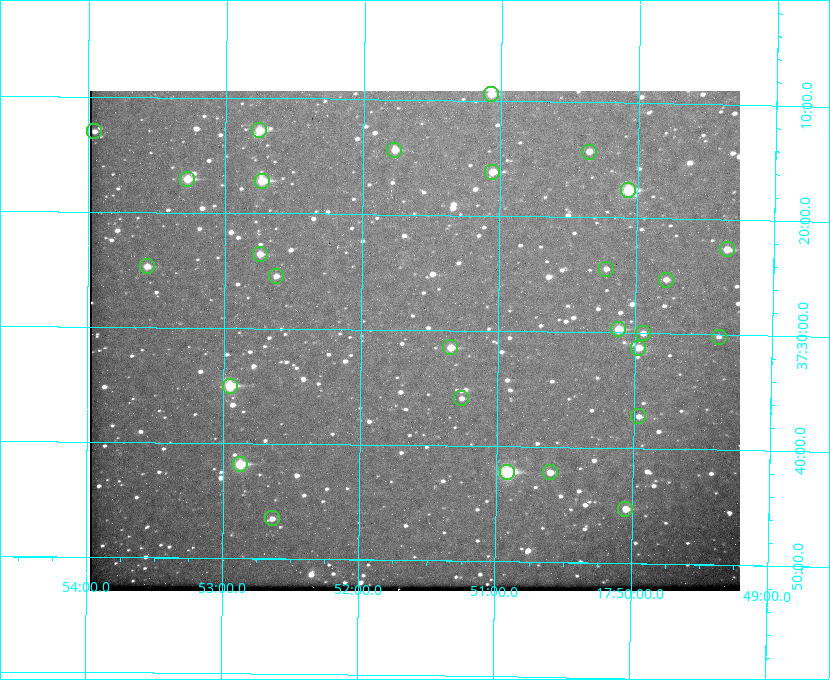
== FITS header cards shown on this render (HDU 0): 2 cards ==
NAXIS1  =                  650 / Width of table row in bytes
NAXIS2  =                  500 / Number of rows in table

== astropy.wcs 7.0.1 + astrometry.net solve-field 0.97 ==
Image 650 x 500 px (HDU 0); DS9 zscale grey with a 90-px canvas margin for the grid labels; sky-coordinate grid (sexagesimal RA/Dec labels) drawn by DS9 from the SOLVED WCS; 28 Tycho-2 reference stars matched to detected sources circled (green)
Header WCS: none
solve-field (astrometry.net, Tycho-2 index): SOLVED blind (the file carries no WCS)
Solved WCS: RA---TAN-SIP/DEC--TAN-SIP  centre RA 17:51:37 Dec +37:31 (267.90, +37.52 deg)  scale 5.21 arcsec/px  FOV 56.5' x 43.5'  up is +179 deg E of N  parity flipped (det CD > 0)
(file carries no celestial WCS; the grid is the blind solution)
Tycho-2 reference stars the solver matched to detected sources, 28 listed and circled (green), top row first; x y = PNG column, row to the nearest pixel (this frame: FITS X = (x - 90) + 1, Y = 500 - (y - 91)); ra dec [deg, ICRS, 3 dp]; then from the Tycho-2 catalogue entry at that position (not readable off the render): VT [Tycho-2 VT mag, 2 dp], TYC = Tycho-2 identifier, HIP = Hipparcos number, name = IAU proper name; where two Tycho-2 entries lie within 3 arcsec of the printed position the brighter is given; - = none
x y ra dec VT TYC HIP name
491 94 267.768 +37.157 9.98 2620-745-1 - -
259 130 268.189 +37.213 9.71 2620-542-1 - -
94 131 268.489 +37.217 11.29 2620-732-1 - -
394 150 267.943 +37.240 10.39 2620-505-1 - -
589 152 267.589 +37.238 11.09 2619-212-1 - -
492 172 267.764 +37.270 10.17 2620-784-1 - -
187 179 268.319 +37.285 9.88 2620-536-1 - -
262 181 268.183 +37.286 8.98 2620-786-1 87506 -
628 190 267.517 +37.293 8.96 2619-379-1 - -
727 249 267.335 +37.377 10.60 2619-634-1 - -
260 254 268.186 +37.393 10.44 2620-175-1 - -
147 266 268.392 +37.412 10.60 2620-800-1 - -
606 269 267.555 +37.408 11.50 2619-358-1 - -
276 276 268.156 +37.424 11.25 2620-712-1 - -
666 280 267.445 +37.422 11.17 2619-451-1 - -
618 329 267.531 +37.495 10.07 2619-274-1 - -
643 333 267.485 +37.500 11.33 2619-40-1 - -
719 337 267.347 +37.503 12.15 3088-638-1 - -
450 347 267.836 +37.525 9.96 3089-889-1 - -
638 348 267.494 +37.522 10.35 3088-270-1 - -
230 386 268.239 +37.584 8.64 3089-755-1 - -
461 398 267.815 +37.598 11.54 3089-1081-1 - -
638 416 267.491 +37.621 11.40 3088-1284-1 - -
240 464 268.219 +37.697 8.93 3089-671-1 - -
507 472 267.730 +37.705 8.13 3089-1203-1 87349 -
550 472 267.652 +37.703 11.04 3089-693-1 - -
625 509 267.512 +37.755 10.10 3089-2332-1 - -
272 518 268.159 +37.775 11.22 3089-2245-1 - -